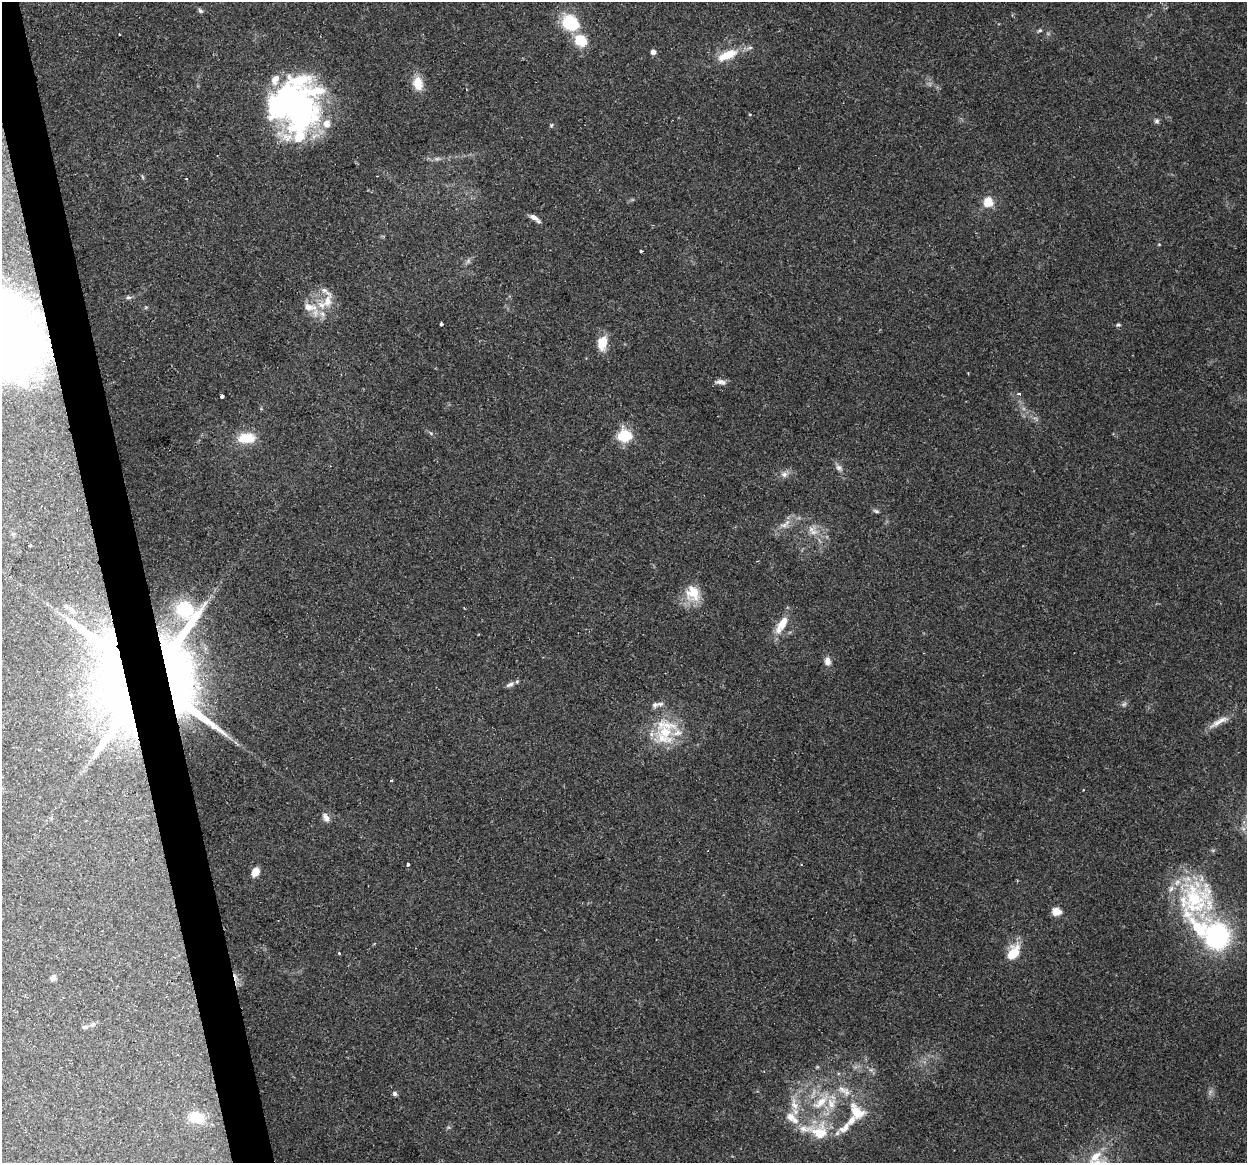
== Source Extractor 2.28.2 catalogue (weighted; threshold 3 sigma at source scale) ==
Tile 11 of 4 x 4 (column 3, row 3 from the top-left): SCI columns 2489-3733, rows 1246-2406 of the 4977 x 4761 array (HDU 1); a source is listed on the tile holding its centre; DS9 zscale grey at full resolution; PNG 1249 x 1165 px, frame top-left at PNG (2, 2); no overlay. Shown black and unused: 3% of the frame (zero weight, under 2 of 3 exposures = <1% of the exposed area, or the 3 px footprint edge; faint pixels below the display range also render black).
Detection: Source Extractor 2.28.2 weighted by HDU 2 'WHT'; one run over the whole footprint, this tile lists its part. Background 0.148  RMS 0.0061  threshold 0.0276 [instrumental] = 3 sigma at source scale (4.5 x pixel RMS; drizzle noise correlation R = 1.50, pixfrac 1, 0.0396/0.0396 arcsec/px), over >= 5 px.
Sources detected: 86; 2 too faint to see at this stretch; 4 inside a brighter object's white glare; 2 cosmic-ray / hot-pixel residue — not listed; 15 inside a brighter listed object's ellipse — not listed separately; the other 63 listed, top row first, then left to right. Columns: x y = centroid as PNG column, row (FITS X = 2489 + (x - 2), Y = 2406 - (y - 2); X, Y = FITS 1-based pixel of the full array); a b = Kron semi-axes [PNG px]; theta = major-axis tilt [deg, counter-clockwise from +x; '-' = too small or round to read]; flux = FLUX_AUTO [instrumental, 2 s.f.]
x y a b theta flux
200 11 7 5 -48 1.2
570 23 14 12 -29 33
1040 30 6 4 2 0.89
119 34 3 2 - 0.63
580 40 13 11 -32 16
653 52 6 6 - 2.3
728 55 30 11 23 14
418 83 17 12 -79 9.5
295 103 58 46 -56 170
1157 121 6 6 - 1.4
551 125 5 5 - 0.74
143 177 6 4 -70 0.82
186 179 3 2 - 0.76
988 202 6 6 - 18
534 218 12 5 -33 3.7
641 251 3 3 - 0.72
468 261 7 5 46 1.5
128 297 9 4 1 1.6
327 301 19 11 71 9.4
309 307 20 10 -7 9.1
441 324 3 3 - 1.7
1118 325 7 3 -7 0.86
602 343 15 9 77 11
21 381 23 16 30 16
720 382 14 6 -9 2.9
1019 394 4 4 - 1.6
222 396 4 3 - 3.4
625 436 15 12 3 19
247 438 22 12 3 15
839 468 10 7 -38 2.3
784 474 10 8 16 3.1
876 511 8 5 -16 1.2
784 525 14 7 19 3.9
813 532 12 6 7 4
30 545 3 3 - 0.64
693 593 21 18 -66 14
185 609 36 22 -60 40
782 624 28 10 59 10
827 661 10 8 -84 3.5
510 684 13 6 24 2.4
122 703 140 64 -81 370
1218 722 32 6 30 6.4
665 732 37 28 88 32
1083 790 3 2 - 0.41
326 818 12 7 -56 3.4
408 864 3 3 - 1.7
256 871 8 6 62 8.9
1195 900 56 44 43 70
1056 912 8 7 - 7.5
1217 936 26 23 89 83
1013 953 20 12 61 13
53 978 5 5 - 3.1
93 1024 8 6 31 1.6
84 1027 7 5 4 1.3
847 1092 14 9 -63 5.3
394 1094 5 4 - 2
821 1102 22 10 38 12
794 1105 19 10 -68 7.9
857 1112 21 15 -39 13
196 1117 20 14 -14 15
844 1128 20 9 45 6.9
819 1133 21 20 - 19
1095 1156 23 17 54 17
Overlapping masked pixels (flux is a lower limit): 1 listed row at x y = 122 703